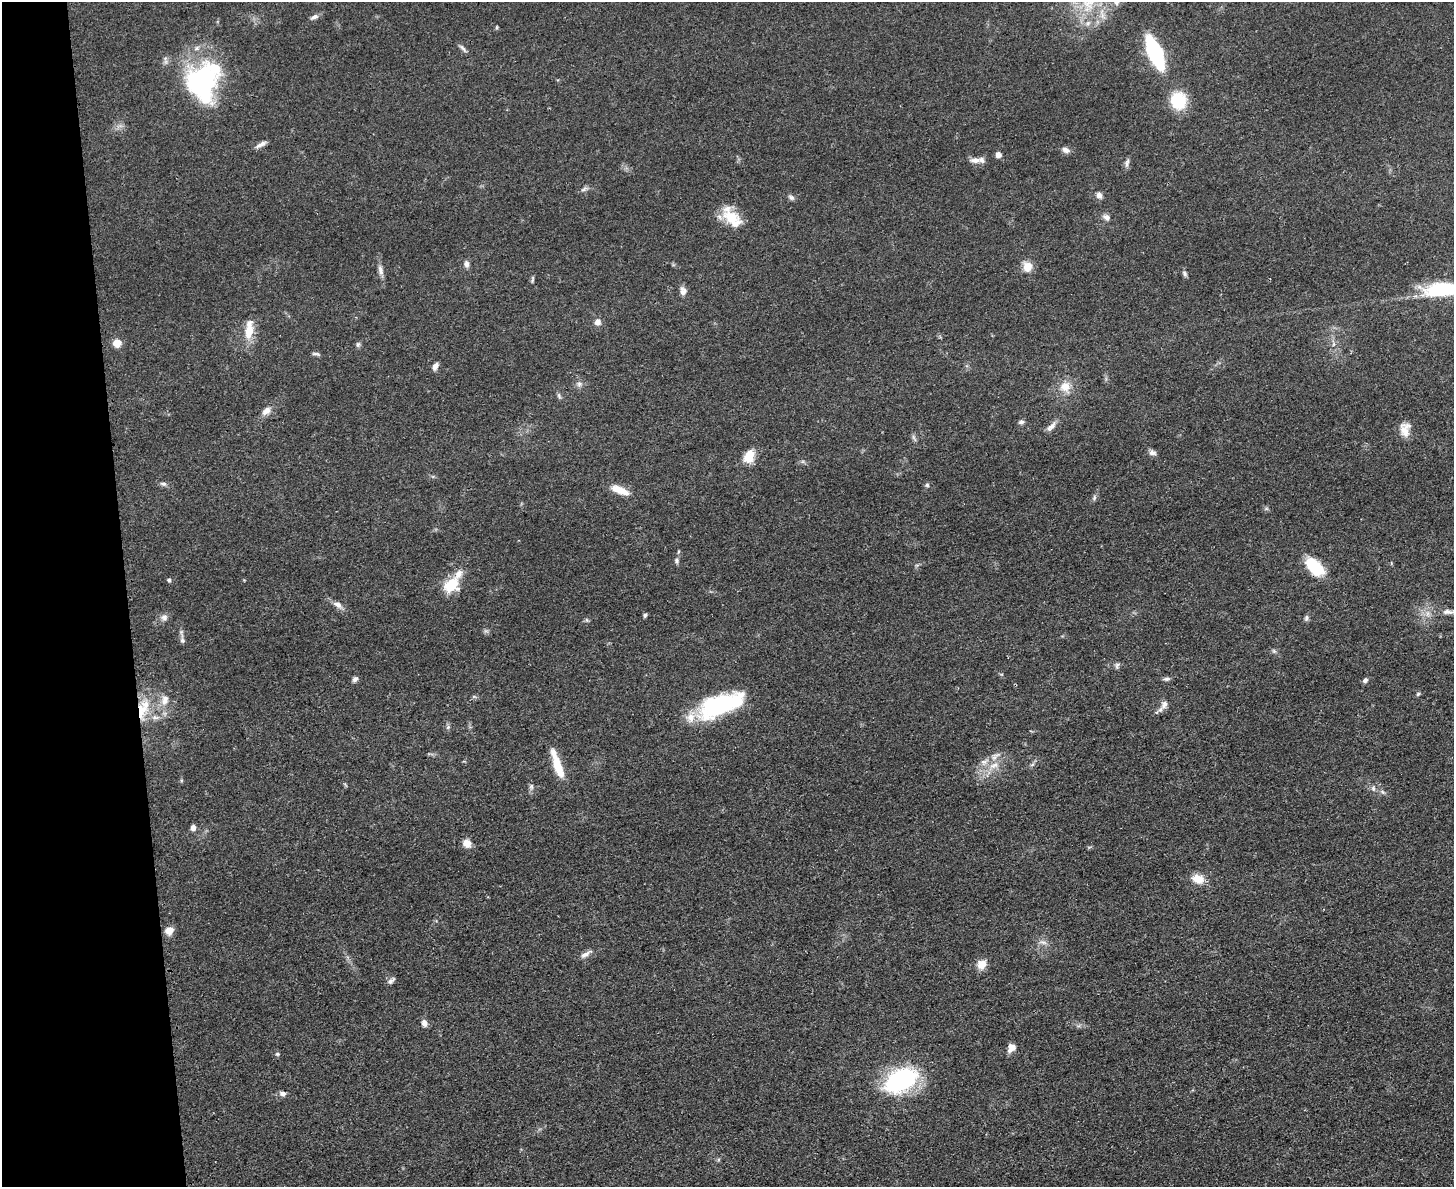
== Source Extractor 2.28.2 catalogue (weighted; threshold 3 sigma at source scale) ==
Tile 4 of 3 x 4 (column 1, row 2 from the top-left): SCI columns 141-1592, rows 2385-3569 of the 4747 x 4767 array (HDU 1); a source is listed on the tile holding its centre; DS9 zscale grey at full resolution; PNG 1456 x 1189 px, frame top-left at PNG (2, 2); no overlay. Shown black and unused: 9% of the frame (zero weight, under 3 of 4 exposures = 2% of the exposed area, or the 3 px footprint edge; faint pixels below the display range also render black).
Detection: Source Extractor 2.28.2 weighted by HDU 2 'WHT'; one run over the whole footprint, this tile lists its part. Background 0.0462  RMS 0.0051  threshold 0.023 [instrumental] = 3 sigma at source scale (4.5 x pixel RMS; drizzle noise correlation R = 1.50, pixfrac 1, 0.05/0.05 arcsec/px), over >= 5 px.
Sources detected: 95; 1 inside a brighter object's white glare — not listed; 6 inside a brighter listed object's ellipse — not listed separately; the other 88 listed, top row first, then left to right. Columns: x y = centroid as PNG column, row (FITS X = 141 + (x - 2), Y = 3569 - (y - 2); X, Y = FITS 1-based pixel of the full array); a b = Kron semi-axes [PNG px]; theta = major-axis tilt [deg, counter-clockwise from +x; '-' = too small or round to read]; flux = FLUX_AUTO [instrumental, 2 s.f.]
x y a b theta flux
1116 2 8 6 -89 2.1
314 17 12 6 29 1.9
497 27 6 3 71 0.51
462 48 11 5 -45 1.6
1155 53 23 9 -67 79
201 83 45 35 -83 77
1178 100 11 10 - 32
261 144 15 5 29 2.5
1066 150 10 7 -24 2.4
998 155 5 5 - 2.8
975 160 16 7 -1 3.6
1127 163 13 5 75 1.7
584 189 11 4 32 1.3
1099 195 8 7 - 2.2
791 197 9 5 -39 1.4
731 217 24 16 -17 12
1107 217 8 6 -19 2.5
466 264 8 6 -86 2
1027 267 11 9 63 6.4
381 270 14 6 -78 2.6
1185 274 9 5 -63 1.2
532 279 11 3 86 0.86
1443 290 51 16 2 32
683 291 11 8 -75 2.7
598 322 9 8 - 2.6
249 332 21 10 78 9.5
117 343 5 5 - 15
358 344 8 5 74 1.1
1334 344 6 4 71 0.93
316 354 11 4 -5 1.1
435 366 10 6 62 2.3
579 384 8 6 1 1.6
1065 387 12 12 - 6.8
559 395 9 4 -69 1
266 411 13 8 41 3.4
1021 422 8 6 16 1.3
1051 426 15 6 46 3
1405 429 18 12 87 5.9
914 438 11 3 -60 1.1
1152 453 10 7 -5 1.9
749 456 14 10 63 9.3
163 484 9 5 -13 1.4
927 485 6 6 - 0.97
620 490 22 8 -21 8.1
1094 497 8 5 72 1.2
1266 509 6 4 19 0.76
676 561 7 6 - 1.2
1314 567 25 14 -45 17
169 580 5 4 - 1.1
451 585 16 13 39 16
338 605 14 7 -28 3.1
1448 612 17 6 -2 2.8
645 615 6 4 74 0.88
164 617 9 8 - 2.3
1306 618 8 6 80 1.3
587 620 6 4 -89 0.79
182 640 8 6 -65 1.4
1274 651 7 4 -45 0.94
1117 665 9 5 74 1.3
355 679 8 6 55 1.5
1166 679 9 5 1 1.3
1365 680 6 5 - 1.5
1418 694 5 5 - 0.81
165 700 16 10 71 5.2
1164 704 13 8 68 3
721 705 50 20 21 54
141 710 26 15 82 16
448 727 6 4 47 0.96
995 756 17 7 41 3.9
557 764 37 8 -71 13
994 765 15 8 23 5.1
1032 765 6 4 20 0.88
531 786 8 6 90 1.4
1373 788 8 6 -76 1.5
1383 792 8 5 -37 1.2
193 828 6 5 - 2.4
467 843 9 8 - 4.6
1198 879 16 11 -16 6.4
169 931 8 7 - 5.3
1043 942 11 6 -13 2.1
585 954 18 6 30 2.6
982 964 13 10 58 4.9
391 981 11 5 37 1.6
424 1023 9 6 -70 2.4
1011 1047 11 8 57 3.6
277 1054 6 4 -19 0.79
901 1080 36 22 29 65
282 1094 7 6 - 2.1
Overlapping masked pixels (flux is a lower limit): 1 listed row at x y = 141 710
Isophote crosses this tile's border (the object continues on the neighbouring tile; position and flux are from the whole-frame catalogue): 2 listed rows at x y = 1116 2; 1443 290